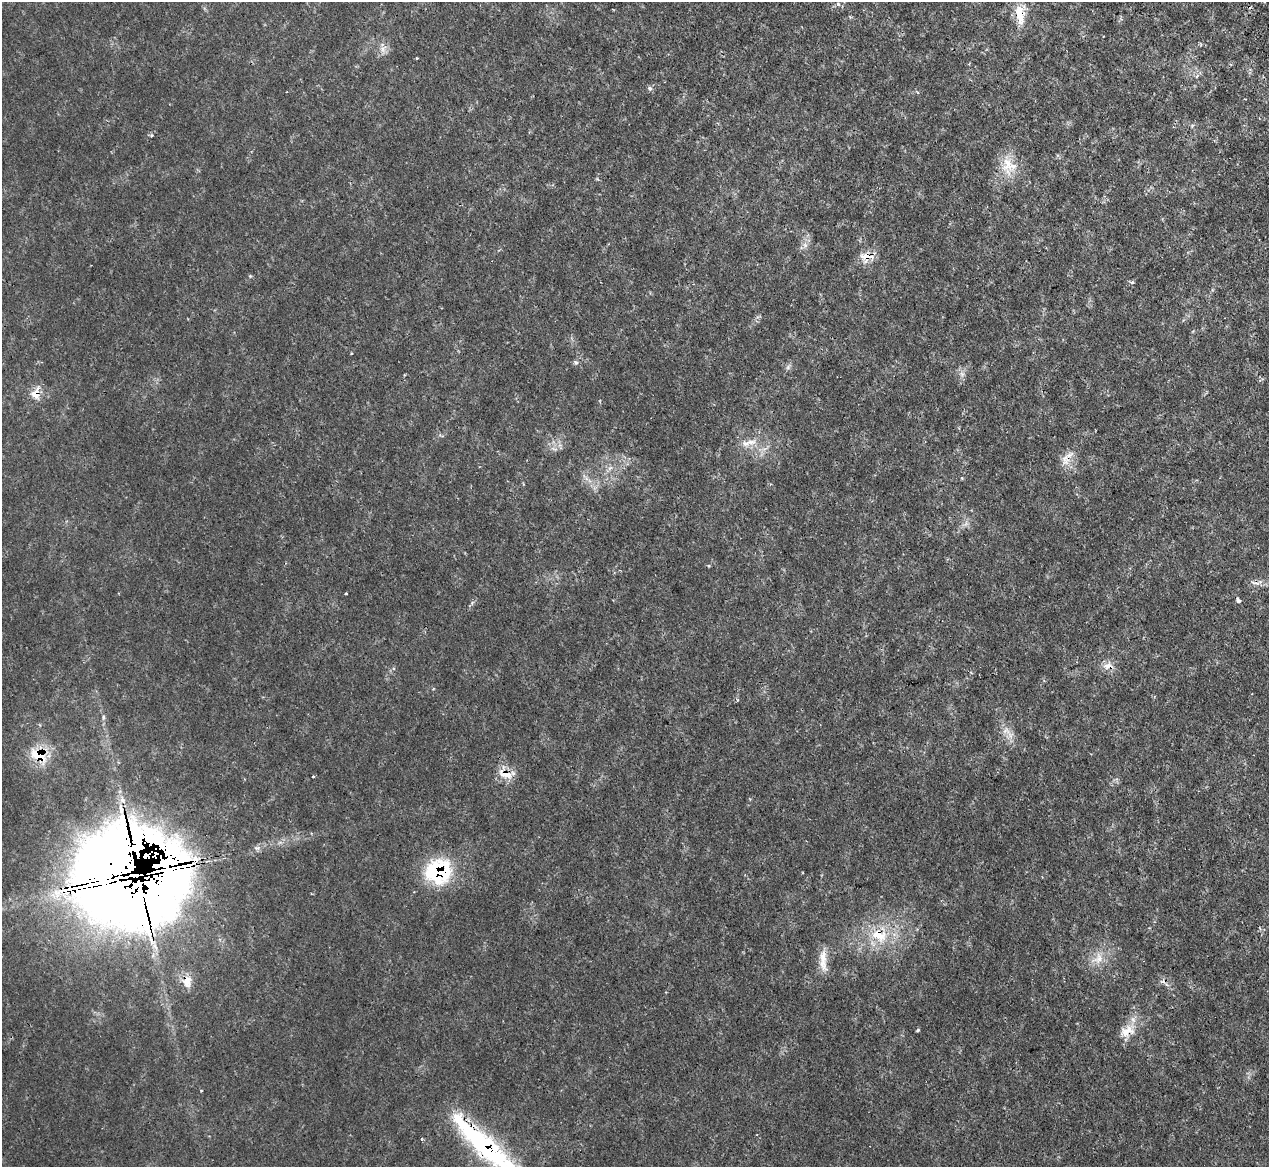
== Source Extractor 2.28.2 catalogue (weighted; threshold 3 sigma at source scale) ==
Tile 10 of 4 x 4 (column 2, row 3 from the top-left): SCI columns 1313-2579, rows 1338-2502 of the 5159 x 5128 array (HDU 1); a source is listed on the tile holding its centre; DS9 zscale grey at full resolution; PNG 1271 x 1169 px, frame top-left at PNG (2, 2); no overlay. Shown black and unused: <1% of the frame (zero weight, under 2 of 3 exposures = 4% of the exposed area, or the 3 px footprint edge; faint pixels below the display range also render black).
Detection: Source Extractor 2.28.2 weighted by HDU 2 'WHT'; one run over the whole footprint, this tile lists its part. Background 0.0953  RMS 0.008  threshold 0.036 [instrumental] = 3 sigma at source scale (4.5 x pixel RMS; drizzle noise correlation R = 1.50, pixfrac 1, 0.05/0.05 arcsec/px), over >= 5 px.
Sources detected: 39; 3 cosmic-ray / hot-pixel residue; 1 long thin detection or spike segment (spike, bleed or trail) — not listed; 2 inside a brighter listed object's ellipse — not listed separately; the other 33 listed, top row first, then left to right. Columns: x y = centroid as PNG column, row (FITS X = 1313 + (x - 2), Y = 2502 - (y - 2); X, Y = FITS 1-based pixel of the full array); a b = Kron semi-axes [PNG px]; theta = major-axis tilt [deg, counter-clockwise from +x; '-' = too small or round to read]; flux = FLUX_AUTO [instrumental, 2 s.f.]
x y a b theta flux
1020 15 27 9 -80 14
383 49 8 5 -90 2.7
417 58 4 2 - 0.55
650 88 6 5 - 1.8
286 92 2 2 - 0.53
1008 163 26 14 71 17
866 256 20 8 -5 7.8
1132 282 6 4 11 1.2
576 363 6 5 - 1.7
788 367 7 4 72 1.5
36 393 15 10 57 8.7
752 442 14 7 5 5.8
1069 455 12 5 34 4.1
709 566 4 4 - 0.91
346 593 3 3 - 1.5
1238 600 6 4 -64 2.1
1108 666 15 8 9 5.8
103 717 6 4 -72 1.2
39 755 20 13 -26 23
505 774 21 9 -10 9.2
313 776 3 2 - 0.77
122 800 9 6 -42 3.2
195 859 8 6 89 8.2
124 866 80 51 32 2800
438 871 31 28 11 55
879 935 26 15 -21 24
1099 958 15 10 71 8.5
823 960 32 8 -87 9.7
187 982 18 12 82 9.3
918 1030 4 3 - 1.1
1127 1031 22 13 21 12
201 1091 3 2 - 0.67
485 1147 115 22 -42 130
Overlapping masked pixels (flux is a lower limit): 14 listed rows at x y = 1020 15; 866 256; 36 393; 1069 455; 1108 666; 39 755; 505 774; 195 859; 124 866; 438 871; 879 935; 187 982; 1127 1031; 485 1147
Isophote crosses this tile's border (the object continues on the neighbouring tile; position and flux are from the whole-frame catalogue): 1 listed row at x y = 485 1147
Unlisted compact peaks at least as high as the median listed source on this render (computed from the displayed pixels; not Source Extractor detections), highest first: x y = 805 245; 258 848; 152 135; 250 276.